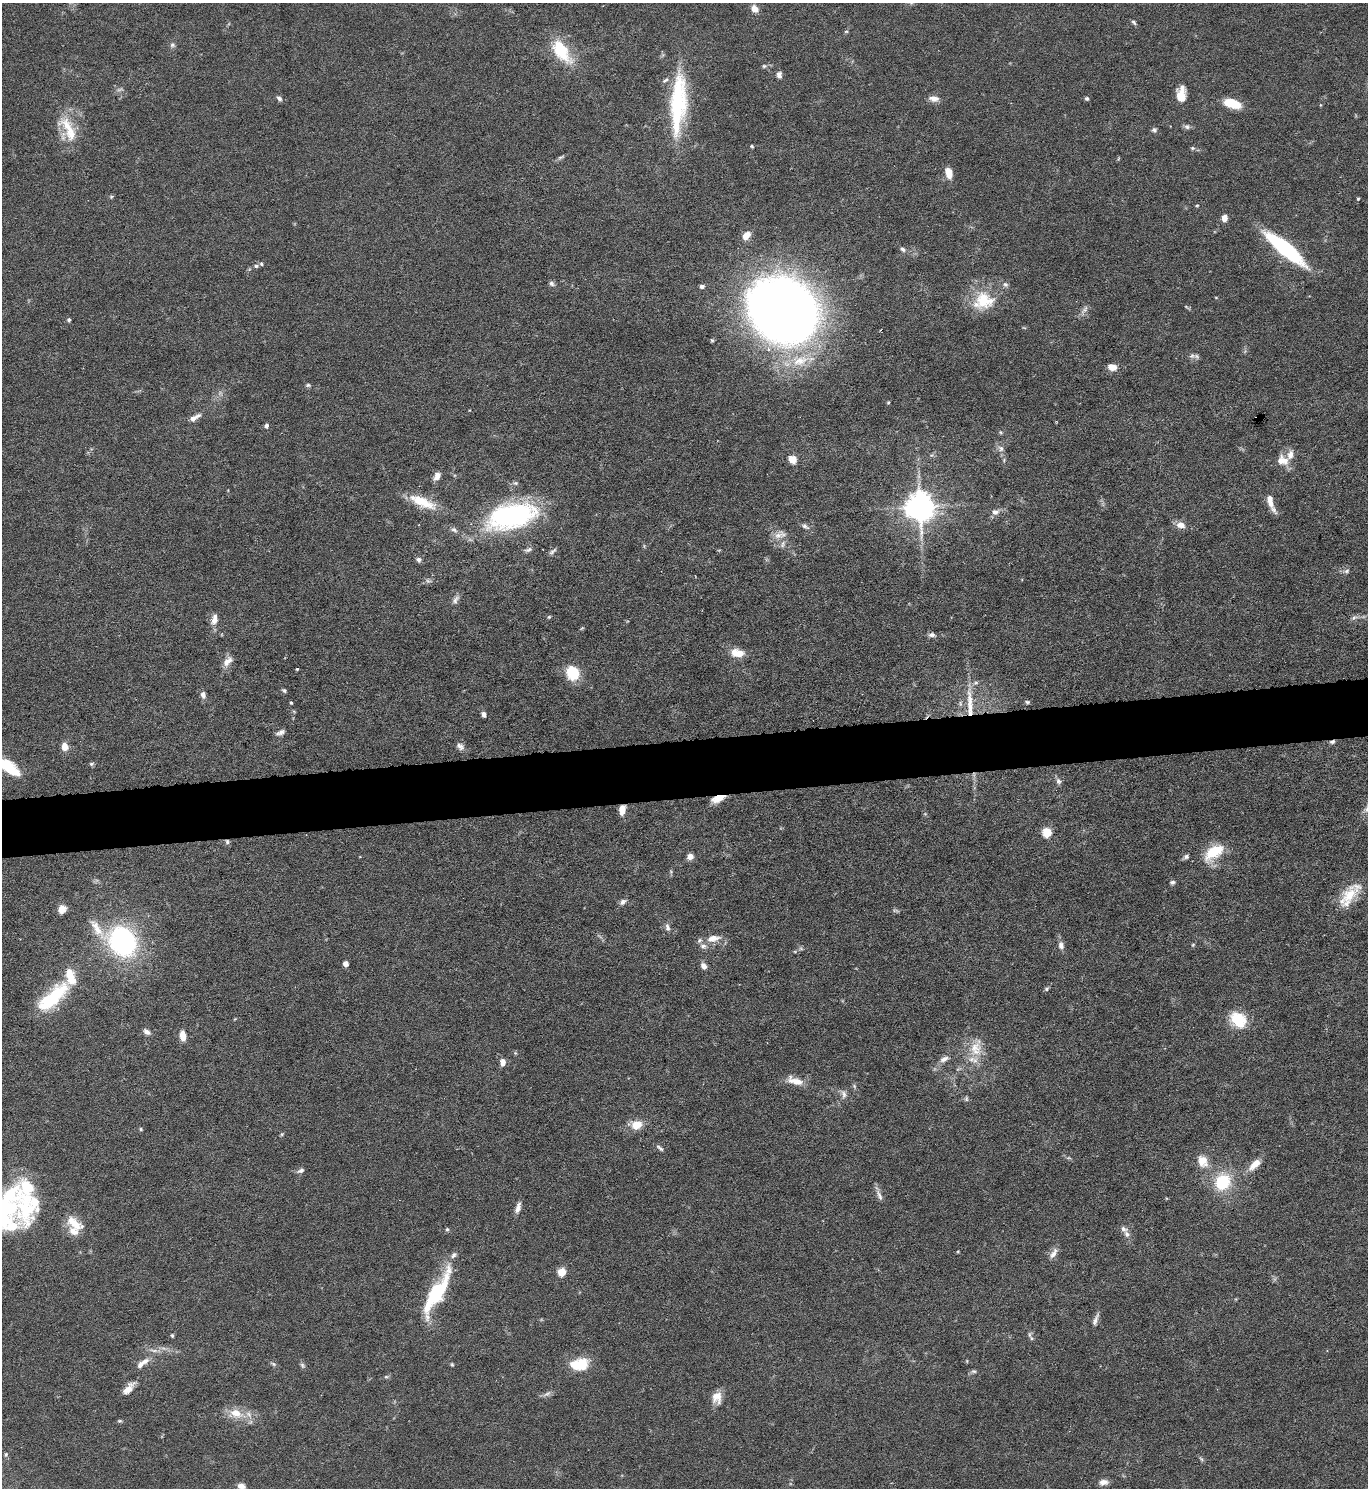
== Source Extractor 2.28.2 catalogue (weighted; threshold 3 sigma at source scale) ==
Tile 5 of 3 x 3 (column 2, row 2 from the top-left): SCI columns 1501-2866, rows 1487-2972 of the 4445 x 4458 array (HDU 1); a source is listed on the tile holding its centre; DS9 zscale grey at full resolution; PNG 1370 x 1490 px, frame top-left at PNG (2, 3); no overlay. Shown black and unused: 4% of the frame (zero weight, under 5 of 9 exposures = <1% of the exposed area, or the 3 px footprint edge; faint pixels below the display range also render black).
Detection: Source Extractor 2.28.2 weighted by HDU 2 'WHT'; one run over the whole footprint, this tile lists its part. Background 0.0813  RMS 0.0041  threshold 0.0169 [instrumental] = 3 sigma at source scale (4.09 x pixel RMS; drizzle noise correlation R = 1.36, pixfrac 0.8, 0.05/0.05 arcsec/px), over >= 5 px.
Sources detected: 184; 1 too faint to see at this stretch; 3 inside a brighter object's white glare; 1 cosmic-ray / hot-pixel residue — not listed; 21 inside a brighter listed object's ellipse — not listed separately; the other 158 listed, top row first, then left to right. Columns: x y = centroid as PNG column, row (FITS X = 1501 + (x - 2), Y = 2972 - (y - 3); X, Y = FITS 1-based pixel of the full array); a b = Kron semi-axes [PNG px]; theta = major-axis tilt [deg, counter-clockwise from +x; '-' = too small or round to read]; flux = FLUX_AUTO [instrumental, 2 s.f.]
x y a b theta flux
754 9 9 7 -45 2.8
1134 22 8 4 -46 0.77
846 31 5 3 - 0.44
172 45 7 6 - 1
561 51 35 17 -55 16
764 66 5 5 - 0.66
779 75 8 6 -84 1.6
1181 95 15 8 89 7.2
279 98 8 5 -34 1.1
934 98 12 7 -7 2.8
1087 98 5 5 - 0.72
1232 103 17 8 -17 11
678 104 66 16 86 44
67 125 30 16 -41 10
1187 127 8 7 - 1.1
1154 130 7 7 - 0.94
752 146 4 3 - 0.49
1192 148 6 5 - 0.69
561 157 11 4 24 0.84
949 173 10 6 -75 5.6
111 196 5 5 - 0.54
1358 199 4 3 - 0.42
1197 205 4 3 - 0.35
1225 218 6 5 - 3.7
746 235 11 7 52 3.6
903 249 8 6 -31 1.1
1285 249 48 12 -40 40
256 266 6 4 9 0.88
551 284 8 6 -46 1
702 286 6 5 - 0.99
1216 298 5 3 - 0.31
983 301 28 25 37 15
782 310 44 37 -29 730
1084 310 15 6 51 1.8
69 320 4 4 - 0.95
712 340 5 4 - 0.47
1192 356 9 7 3 1.5
800 361 27 15 17 13
1112 367 9 7 -13 3.9
308 385 7 5 -9 0.69
888 402 4 4 - 0.39
194 418 15 6 29 2.6
1256 418 3 3 - 0.39
266 426 4 4 - 1.3
1001 448 9 7 -56 1.7
792 459 9 8 - 3.9
1282 460 16 13 -25 5.1
437 476 10 7 62 2.7
515 483 7 5 -1 0.82
422 502 38 12 -24 11
1271 503 9 7 -76 2.1
920 507 9 8 - 640
995 512 9 7 6 2.1
512 516 50 24 13 79
1181 525 12 9 -12 3.1
805 526 11 6 -33 1.4
454 530 9 6 -29 1.3
780 535 19 9 12 3.4
783 544 12 6 62 1.5
528 550 11 5 21 1.3
553 551 12 4 40 0.99
419 559 7 6 - 1.2
1346 571 8 5 28 0.98
428 581 8 5 -15 0.97
456 600 14 6 61 1.7
549 617 5 4 - 0.47
1354 617 11 6 25 1.4
214 620 16 8 75 3
582 628 6 4 44 0.46
932 635 9 6 4 1.3
738 653 16 10 -8 5.4
228 661 15 8 46 2.9
297 669 3 3 - 0.41
572 673 15 12 -62 12
284 690 6 4 -52 0.63
203 695 10 6 -75 1.6
1027 702 6 5 - 0.7
291 703 4 3 - 0.41
970 704 45 8 -88 9.5
484 714 6 5 - 1.5
280 732 11 5 22 1.4
65 746 8 7 - 3.9
460 746 11 8 -37 1.8
91 764 6 5 - 0.7
8 767 29 12 -35 15
1058 781 9 6 -62 1.2
718 798 15 6 21 5.8
622 809 10 6 84 3.9
1047 833 5 5 - 22
227 842 7 6 - 0.91
1213 852 26 14 38 13
690 856 7 6 - 2.3
1186 857 7 6 - 1.1
1172 882 7 5 12 0.84
1349 895 27 17 45 11
623 902 9 6 37 1.5
62 909 9 7 59 3.5
895 910 9 4 -6 0.76
97 928 37 10 -57 7.7
667 928 10 6 -75 1.5
713 938 20 10 11 5
122 941 29 24 -50 68
1061 945 11 8 -79 1.9
1193 945 5 4 - 0.44
801 949 6 4 -19 0.63
346 964 5 4 - 2.4
704 966 8 6 -55 2.1
1046 989 6 4 17 0.66
53 997 45 16 43 25
1238 1020 18 14 -45 14
147 1032 9 6 -35 1.7
183 1036 10 6 -85 4.7
976 1048 28 18 80 10
944 1059 13 7 24 2.1
503 1062 8 6 89 2.4
795 1081 21 9 -17 5.3
844 1094 12 7 -77 1.8
966 1099 7 5 78 0.78
636 1125 10 9 - 6.8
141 1129 5 4 - 0.49
282 1134 5 4 - 0.49
660 1148 11 5 -37 1.1
1069 1158 6 4 -17 0.58
1203 1161 18 13 -62 5.6
1255 1164 19 9 43 4.6
301 1170 10 6 25 1.3
1223 1182 20 17 63 17
879 1196 18 5 -68 1.9
26 1207 52 30 -89 32
518 1207 15 6 72 2.1
74 1223 25 12 -37 7.4
447 1229 6 5 - 0.62
1127 1234 9 7 -59 1.7
958 1252 3 3 - 0.36
1053 1253 16 7 58 2.4
562 1272 5 5 - 16
437 1293 53 16 63 30
1095 1320 16 5 68 1.8
172 1335 5 4 - 0.51
1030 1335 11 4 -85 1
154 1350 14 4 -12 1.8
967 1361 5 3 - 0.32
144 1362 13 8 25 2.6
273 1364 8 5 -22 0.78
452 1364 5 4 - 0.49
579 1364 21 12 8 13
302 1365 8 6 -60 0.86
974 1371 7 5 -2 0.78
386 1377 6 4 1 0.58
128 1389 15 7 50 3.8
547 1394 14 5 30 1.4
717 1397 15 12 -88 4.6
236 1413 17 11 -20 7.1
119 1421 6 4 1 0.6
6 1454 6 5 - 0.63
1201 1459 8 4 -52 0.7
1103 1482 11 7 8 2.4
241 1486 9 8 - 2.9
Overlapping masked pixels (flux is a lower limit): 4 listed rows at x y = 1256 418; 718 798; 622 809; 227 842
Isophote crosses this tile's border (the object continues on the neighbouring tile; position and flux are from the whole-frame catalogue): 2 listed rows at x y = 8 767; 241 1486